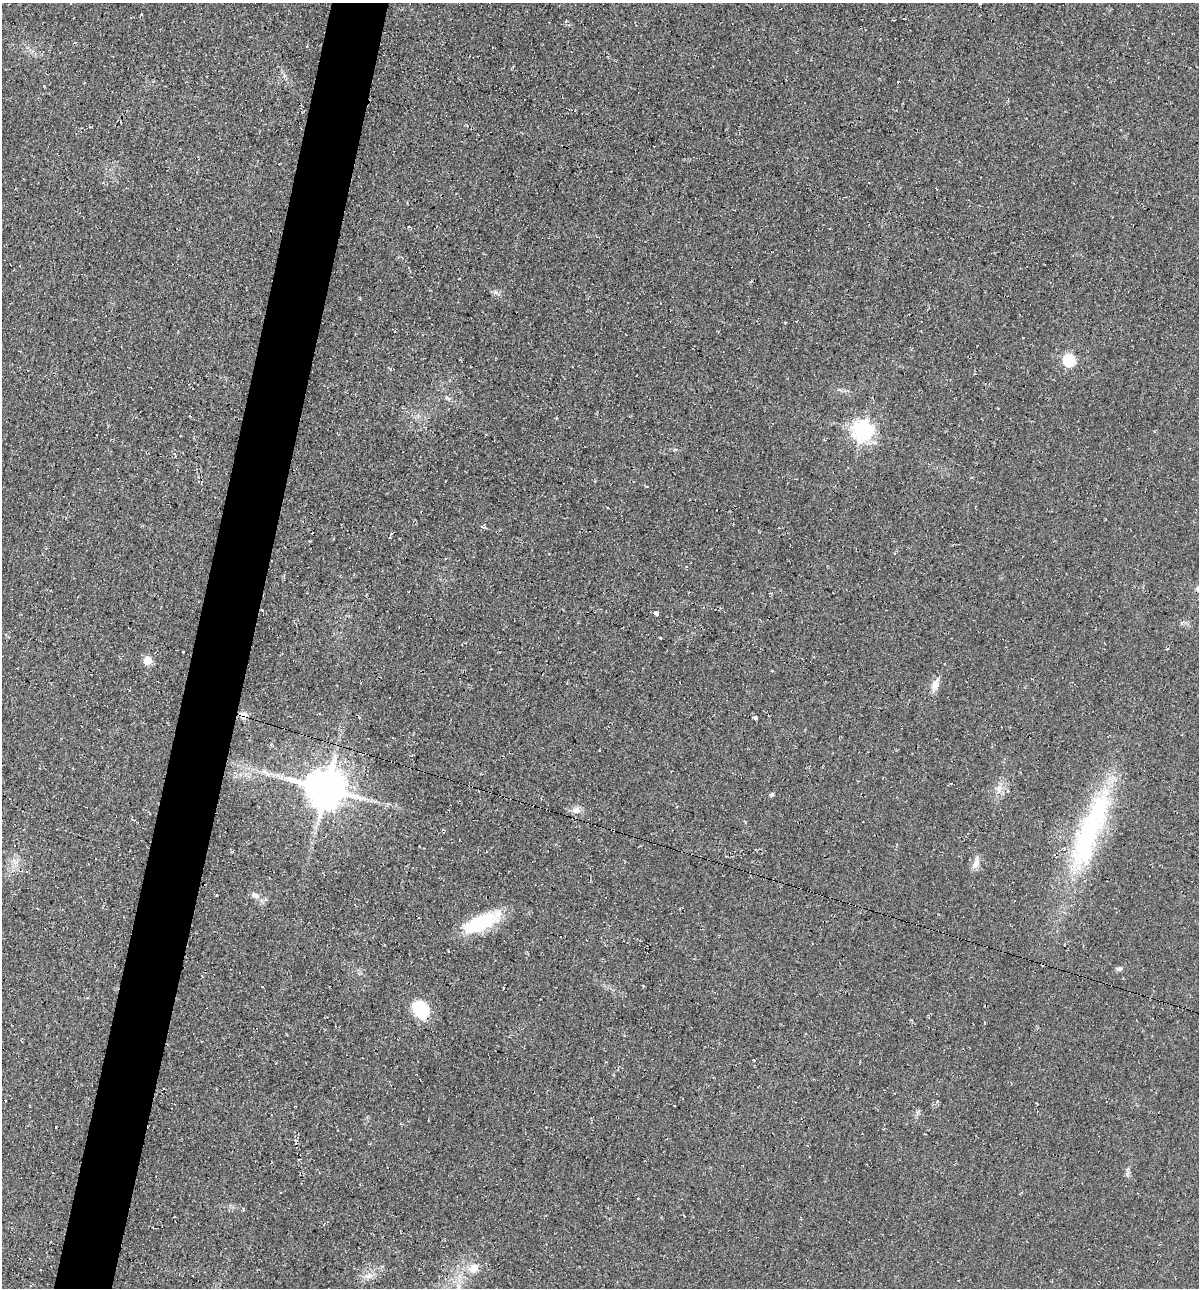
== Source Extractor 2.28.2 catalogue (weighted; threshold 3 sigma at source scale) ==
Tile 7 of 4 x 4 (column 3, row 2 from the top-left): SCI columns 2518-3714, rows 2585-3870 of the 5225 x 5189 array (HDU 1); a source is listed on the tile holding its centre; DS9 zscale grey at full resolution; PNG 1201 x 1290 px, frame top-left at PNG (2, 3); no overlay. Shown black and unused: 5% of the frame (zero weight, under 2 of 3 exposures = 1% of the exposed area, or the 3 px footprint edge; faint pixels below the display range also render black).
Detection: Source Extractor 2.28.2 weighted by HDU 2 'WHT'; one run over the whole footprint, this tile lists its part. Background 0.0842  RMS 0.014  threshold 0.0626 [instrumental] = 3 sigma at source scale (4.5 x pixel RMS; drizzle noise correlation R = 1.50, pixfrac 1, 0.05/0.05 arcsec/px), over >= 5 px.
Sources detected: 33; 3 cosmic-ray / hot-pixel residue — not listed; the other 30 listed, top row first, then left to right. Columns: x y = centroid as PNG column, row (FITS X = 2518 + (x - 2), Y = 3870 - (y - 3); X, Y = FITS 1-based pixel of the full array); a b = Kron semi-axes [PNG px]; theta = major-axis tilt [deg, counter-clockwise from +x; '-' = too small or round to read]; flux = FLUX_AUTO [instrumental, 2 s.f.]
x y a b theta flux
566 21 5 3 - 1.5
1069 360 6 6 - 140
448 398 7 4 -2 2.5
863 431 8 7 - 700
656 614 4 3 - 22
661 638 3 3 - 4.5
1167 649 4 3 - 1.4
183 652 3 3 - 2.2
147 660 5 5 - 36
935 685 17 8 69 13
244 716 9 8 - 9.1
755 718 3 3 - 21
264 771 7 4 -19 3.5
278 776 9 3 -45 3.1
326 788 12 12 - 4200
999 789 11 8 79 9.3
772 794 5 5 - 2.5
576 810 12 9 1 8.7
1090 830 123 28 69 250
976 864 15 8 63 9.6
255 895 12 7 -22 7
480 923 41 17 24 76
1119 969 8 5 19 3.2
643 986 3 2 - 3.4
87 997 3 3 - 2.2
421 1010 21 16 -54 51
754 1060 3 3 - 4.1
1127 1174 8 6 56 3.5
474 1268 13 11 26 16
369 1276 12 8 19 9
Overlapping masked pixels (flux is a lower limit): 1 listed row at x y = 244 716
Unlisted compact peaks at least as high as the median listed source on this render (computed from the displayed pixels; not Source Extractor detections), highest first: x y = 495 292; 675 450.